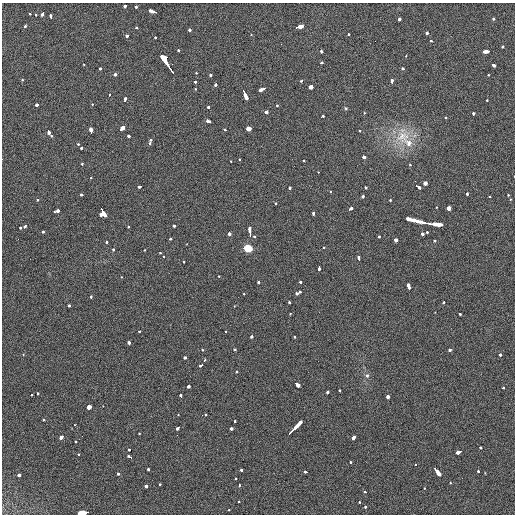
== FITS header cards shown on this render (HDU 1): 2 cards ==
NAXIS1  =                  513 / length of data axis 1
NAXIS2  =                  512 / length of data axis 2

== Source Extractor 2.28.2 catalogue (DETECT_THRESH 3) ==
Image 513 x 512 px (HDU 1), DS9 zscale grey, 1 PNG px = 1 image px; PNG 517 x 516 px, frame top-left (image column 1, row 512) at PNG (2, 3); no overlay
Background 35.3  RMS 7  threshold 20.9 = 3 sigma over >= 5 px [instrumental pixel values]
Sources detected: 212; all 212 listed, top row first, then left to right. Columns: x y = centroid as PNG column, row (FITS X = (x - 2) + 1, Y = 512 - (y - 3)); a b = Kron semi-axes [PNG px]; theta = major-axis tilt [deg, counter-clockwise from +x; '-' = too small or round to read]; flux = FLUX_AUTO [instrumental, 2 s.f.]
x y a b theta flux
125 6 4 3 - 3000
136 6 3 3 - 2200
153 11 7 3 -19 7400
30 14 3 2 - 890
36 14 3 3 - 5300
42 14 4 3 - 4000
51 17 4 3 - 3100
399 19 3 3 - 3100
494 19 3 3 - 2800
25 26 3 3 - 1900
299 27 7 3 17 24000
136 28 3 3 - 1700
190 30 3 3 - 3700
428 33 3 3 - 7700
348 34 3 3 - 1500
251 35 3 3 - 570
127 36 3 3 - 2500
155 37 3 2 - 1400
431 40 3 3 - 1500
502 47 3 3 - 2300
178 50 3 3 - 1300
486 51 6 3 7 8500
322 52 3 3 - 1600
406 56 3 2 - 1200
164 58 22 4 -59 26000
321 63 3 3 - 2400
84 64 3 3 - 1200
168 65 7 3 -53 9000
493 65 4 3 - 4700
100 68 3 3 - 2300
403 69 3 3 - 2400
196 73 3 3 - 1600
115 74 3 3 - 4600
488 74 3 2 - 3300
211 75 3 3 - 2400
22 79 3 3 - 1100
301 81 3 3 - 2200
195 82 3 3 - 2700
392 82 4 3 - 5700
216 84 4 3 - 3100
311 87 4 3 - 11000
195 89 3 3 - 850
262 89 6 3 24 9300
245 94 10 3 -67 13000
110 95 3 2 - 950
125 100 4 3 - 4700
487 100 3 3 - 1200
92 104 2 2 - 2000
36 105 3 3 - 6700
277 106 3 2 - 8800
209 107 3 3 - 2400
346 108 5 4 - 580
266 112 3 3 - 5500
364 113 3 3 - 670
473 114 3 3 - 3300
322 116 5 3 - 3200
445 117 3 2 - 890
208 121 6 3 -12 3800
249 128 4 3 - 55000
122 129 4 3 - 19000
225 130 3 3 - 1100
360 130 3 3 - 1200
91 131 6 3 -82 10000
49 132 5 3 - 5300
51 136 3 2 - 2500
129 136 3 3 - 3000
402 136 23 20 13 15000
150 140 3 3 - 1100
150 143 3 3 - 1500
409 143 7 5 -42 4300
78 144 3 2 - 1000
81 148 3 3 - 2400
364 157 3 3 - 5100
240 159 3 3 - 1200
231 161 3 3 - 1100
304 161 3 3 - 1600
82 164 3 3 - 1200
410 165 3 2 - 980
318 172 3 2 - 510
90 178 3 3 - 1100
425 183 3 3 - 17000
140 186 4 3 - 3400
418 187 5 3 - 4100
289 188 4 3 - 2900
366 188 3 3 - 2200
330 191 3 2 - 1700
467 193 3 3 - 7400
82 195 3 3 - 2000
508 195 3 3 - 1300
363 196 3 3 - 2700
489 196 3 3 - 950
510 199 3 3 - 1200
38 200 3 2 - 1300
390 200 3 3 - 1900
275 203 3 3 - 1500
436 207 3 2 - 1200
449 208 3 3 - 10000
350 209 4 3 - 5600
57 211 5 3 - 5000
102 212 8 5 -75 14000
313 214 3 3 - 4700
409 219 5 3 - 6300
414 220 5 3 - 6900
421 222 11 3 -16 13000
429 224 5 2 - 6000
436 224 9 3 -6 14000
25 226 4 3 - 3500
128 226 3 3 - 1900
174 226 3 3 - 2200
20 228 3 3 - 2400
43 232 3 3 - 2200
250 232 9 3 -84 9100
427 232 3 3 - 1800
230 233 3 3 - 5800
422 234 3 3 - 3200
254 236 3 3 - 1400
379 236 3 3 - 2200
170 239 3 3 - 2800
396 240 4 3 - 6700
435 241 3 3 - 1500
107 242 3 3 - 1400
248 248 6 5 - 11000
323 248 3 3 - 1200
113 249 3 3 - 1800
145 250 3 2 - 1000
160 253 3 3 - 1200
164 256 3 2 - 1100
359 258 4 3 - 3100
184 262 3 3 - 1200
319 268 4 3 - 3300
219 276 3 3 - 830
121 277 3 3 - 1100
258 282 3 3 - 2300
301 282 3 3 - 2600
408 286 5 3 - 3400
297 293 5 3 - 6800
244 294 3 2 - 850
91 297 3 3 - 1700
289 302 4 2 - 1600
444 302 3 3 - 1800
69 305 3 3 - 2400
234 306 3 2 - 790
435 312 2 2 - 3000
290 314 3 3 - 830
460 314 3 3 - 1500
139 331 3 3 - 1500
226 331 3 2 - 810
252 336 3 3 - 2800
294 336 3 3 - 1200
129 343 4 3 - 3900
235 349 3 3 - 1500
202 350 3 3 - 840
450 350 4 3 - 2700
23 354 3 2 - 1700
500 355 4 3 - 2200
185 358 3 3 - 2400
205 360 3 3 - 1300
201 365 4 3 - 2100
237 371 3 3 - 1900
367 375 4 4 - 1800
297 384 5 3 - 15000
188 386 3 3 - 3500
503 388 3 3 - 2200
340 390 3 3 - 1300
327 392 3 3 - 2100
37 393 3 3 - 1500
31 395 3 2 - 1000
181 396 4 3 - 2100
388 397 3 3 - 7100
103 406 3 2 - 680
89 407 3 3 - 14000
178 415 3 3 - 870
205 415 3 3 - 2000
44 420 3 3 - 1300
235 421 3 3 - 1800
75 425 3 3 - 1000
295 427 14 3 45 17000
178 428 4 3 - 3200
231 429 3 3 - 3800
292 431 7 3 47 10000
139 433 3 2 - 1100
82 436 2 2 - 250
61 437 4 3 - 4600
354 437 5 3 - 6700
76 442 3 3 - 2200
481 447 3 3 - 2900
129 450 3 2 - 3000
459 452 6 3 21 5500
78 454 3 2 - 1600
130 457 4 3 - 4600
350 462 3 3 - 1500
415 464 3 3 - 760
148 469 3 3 - 2400
242 470 3 3 - 2400
436 471 9 3 -50 27000
478 471 3 2 - 1900
305 472 4 3 - 2400
119 473 3 3 - 8700
485 473 3 3 - 760
19 475 3 3 - 5200
236 478 3 3 - 1400
450 483 3 2 - 1200
160 484 3 2 - 1300
239 485 3 3 - 1200
146 486 3 3 - 3600
425 488 3 2 - 950
365 492 3 3 - 1500
239 501 3 3 - 1000
359 502 3 3 - 2500
365 507 3 2 - 1900
229 510 3 3 - 940
84 513 9 3 10 180000
At the frame edge (FLAGS 8, measured only in part): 1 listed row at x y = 84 513